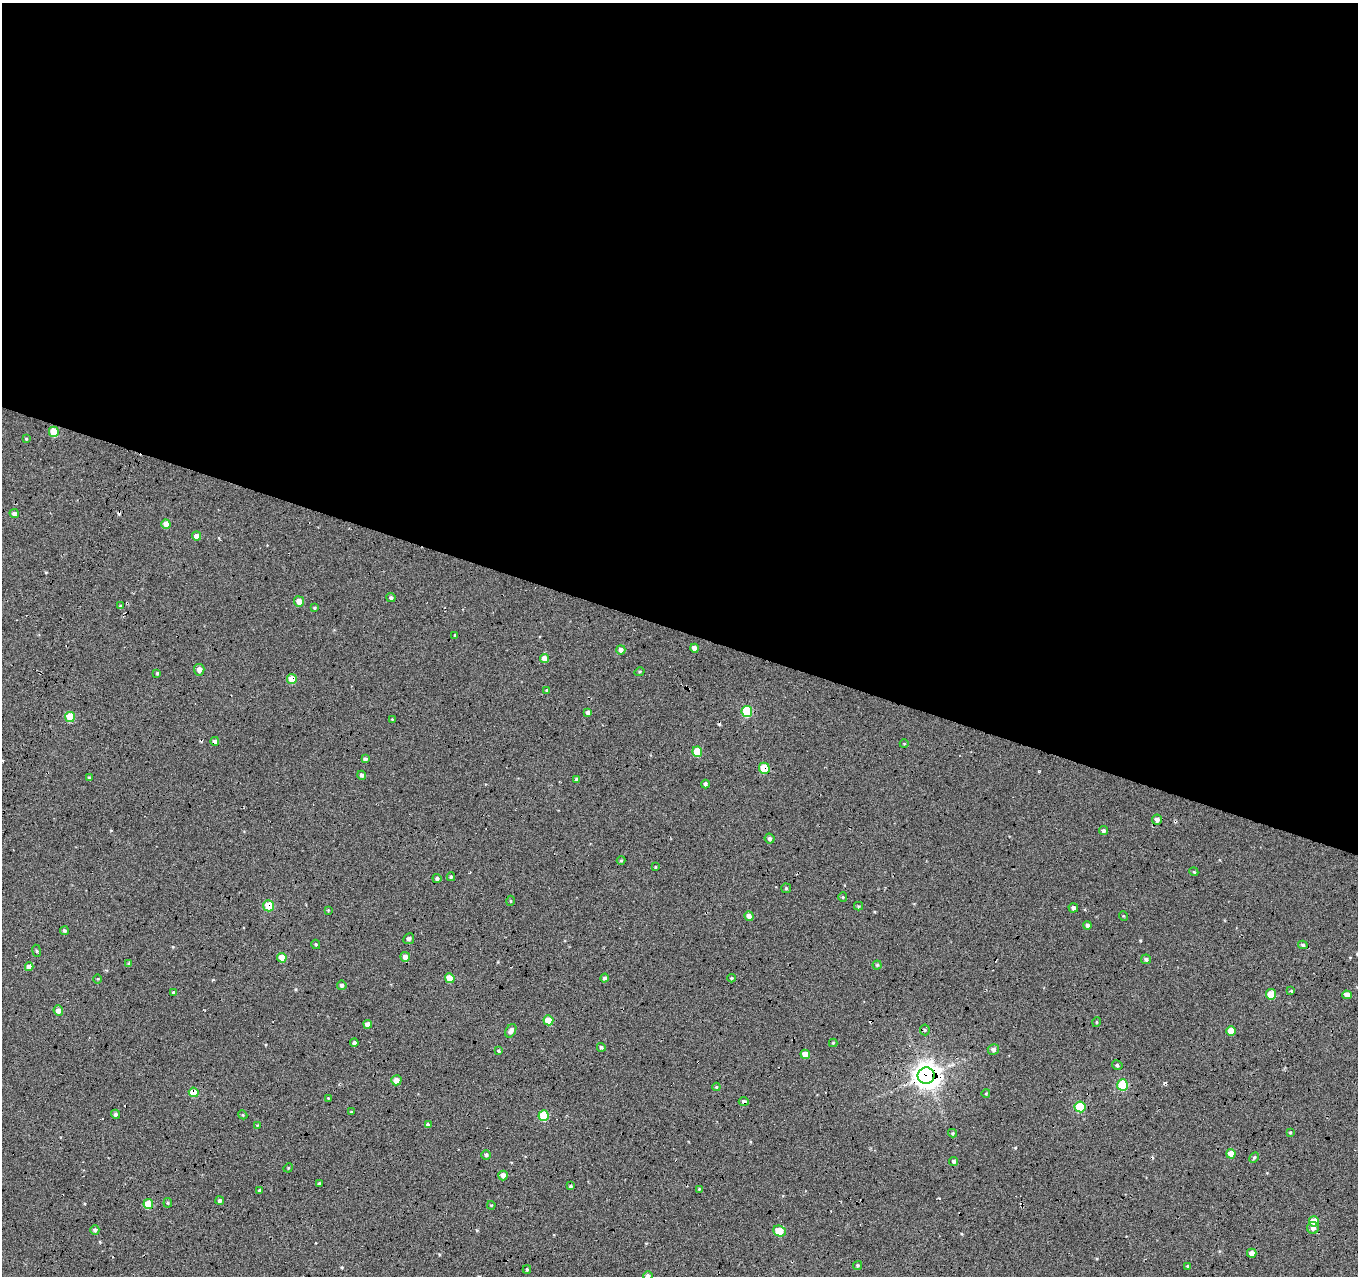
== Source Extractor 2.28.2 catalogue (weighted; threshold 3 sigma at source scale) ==
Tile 3 of 4 x 4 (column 3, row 1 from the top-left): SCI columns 2741-4096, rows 4113-5386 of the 5467 x 5614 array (HDU 1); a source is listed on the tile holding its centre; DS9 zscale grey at full resolution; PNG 1360 x 1278 px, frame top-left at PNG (2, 3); each listed source drawn as its Kron ellipse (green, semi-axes under 4 px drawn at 4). Shown black and unused: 50% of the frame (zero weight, under 5 of 17 exposures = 2% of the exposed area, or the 3 px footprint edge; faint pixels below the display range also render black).
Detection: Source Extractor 2.28.2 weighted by HDU 2 'WHT'; one run over the whole footprint, this tile lists its part. Background -0.198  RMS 0.13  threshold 0.535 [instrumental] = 3 sigma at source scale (4.09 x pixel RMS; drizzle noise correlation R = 1.36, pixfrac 0.8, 0.0396/0.0396 arcsec/px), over >= 5 px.
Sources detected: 129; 6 cosmic-ray / hot-pixel residue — neither listed nor drawn; the other 123 listed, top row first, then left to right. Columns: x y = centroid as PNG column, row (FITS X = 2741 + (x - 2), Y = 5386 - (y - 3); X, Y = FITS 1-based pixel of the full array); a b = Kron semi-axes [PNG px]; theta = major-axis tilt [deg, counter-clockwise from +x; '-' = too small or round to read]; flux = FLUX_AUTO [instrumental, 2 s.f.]
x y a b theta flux
54 432 5 5 - 270
26 439 4 4 - 12
14 514 4 4 - 41
166 524 5 4 - 92
196 536 4 4 - 67
391 598 4 4 - 27
299 601 5 5 - 95
121 606 4 3 - 19
314 608 4 3 - 16
455 635 4 3 - 13
695 648 4 4 - 61
621 650 5 4 - 51
544 658 4 4 - 130
199 670 6 5 - 70
639 672 5 3 - 13
157 673 3 3 - 14
292 679 5 5 - 230
547 690 4 3 - 17
588 712 4 3 - 35
747 712 5 5 - 640
70 717 5 5 - 330
392 719 3 3 - 7.2
215 741 4 4 - 41
904 744 4 3 - 8.6
697 752 5 5 - 280
365 759 4 4 - 30
764 768 5 5 - 310
362 775 4 4 - 34
89 778 3 3 - 11
577 779 4 3 - 21
705 784 4 3 - 26
1157 820 5 5 - 48
1104 831 4 4 - 26
770 838 5 4 - 27
621 860 4 4 - 13
655 867 4 3 - 9.3
1194 872 4 3 - 12
451 877 4 3 - 18
437 878 4 4 - 23
786 888 5 5 - 16
843 897 5 4 - 13
511 901 5 3 - 12
269 906 6 5 - 260
858 906 4 4 - 13
1073 908 5 4 - 38
328 910 4 4 - 11
749 916 5 4 - 67
1124 916 5 3 - 9.3
1087 925 4 4 - 23
64 931 4 4 - 26
409 939 5 5 - 29
316 944 5 4 - 15
1303 945 5 3 - 20
36 951 6 3 -81 16
405 957 5 5 - 60
282 958 5 4 - 180
1146 959 5 5 - 28
129 963 3 3 - 20
877 965 4 4 - 16
29 967 4 4 - 86
450 978 5 4 - 240
605 978 4 4 - 25
732 978 4 4 - 13
98 979 5 3 - 10
342 985 5 4 - 27
1291 991 3 3 - 13
173 992 4 4 - 21
1271 994 5 5 - 180
1347 995 5 4 - 82
58 1011 5 4 - 61
548 1020 5 5 - 220
1097 1022 5 3 - 9.6
368 1024 4 4 - 79
925 1030 5 5 - 17
511 1031 7 5 59 55
1231 1031 5 5 - 180
354 1043 4 3 - 33
833 1043 4 4 - 14
601 1047 4 4 - 22
993 1050 5 5 - 38
498 1051 3 3 - 17
805 1054 5 4 - 110
1117 1065 5 4 - 23
926 1076 8 8 - 14000
396 1080 5 5 - 80
1122 1085 5 5 - 580
716 1087 4 4 - 13
194 1092 5 5 - 240
986 1093 4 3 - 9.4
328 1098 3 3 - 7
744 1101 5 4 - 33
1080 1107 5 5 - 570
351 1112 3 3 - 15
116 1114 4 4 - 23
243 1115 4 3 - 11
544 1116 5 5 - 450
257 1125 3 3 - 8.7
428 1125 4 4 - 34
1290 1132 4 3 - 12
953 1133 4 4 - 16
1231 1154 4 4 - 140
486 1155 5 5 - 24
1254 1157 5 4 - 17
954 1161 4 4 - 25
288 1168 5 4 - 11
503 1176 5 4 - 55
319 1183 4 3 - 16
571 1186 3 3 - 19
699 1189 3 3 - 10
260 1190 3 3 - 20
220 1201 4 4 - 27
168 1203 5 4 - 14
148 1204 5 5 - 270
491 1205 4 3 - 10
1314 1221 5 5 - 190
1313 1228 6 6 - 50
95 1230 5 4 - 30
779 1231 6 5 - 230
1252 1253 5 4 - 65
857 1265 5 4 - 15
1187 1266 4 4 - 11
527 1269 4 4 - 13
648 1276 5 4 - 38
Overlapping masked pixels (flux is a lower limit): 8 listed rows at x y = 292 679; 215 741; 764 768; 269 906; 926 1076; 194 1092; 744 1101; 148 1204
Isophote crosses this tile's border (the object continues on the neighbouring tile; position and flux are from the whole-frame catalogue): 1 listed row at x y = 648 1276